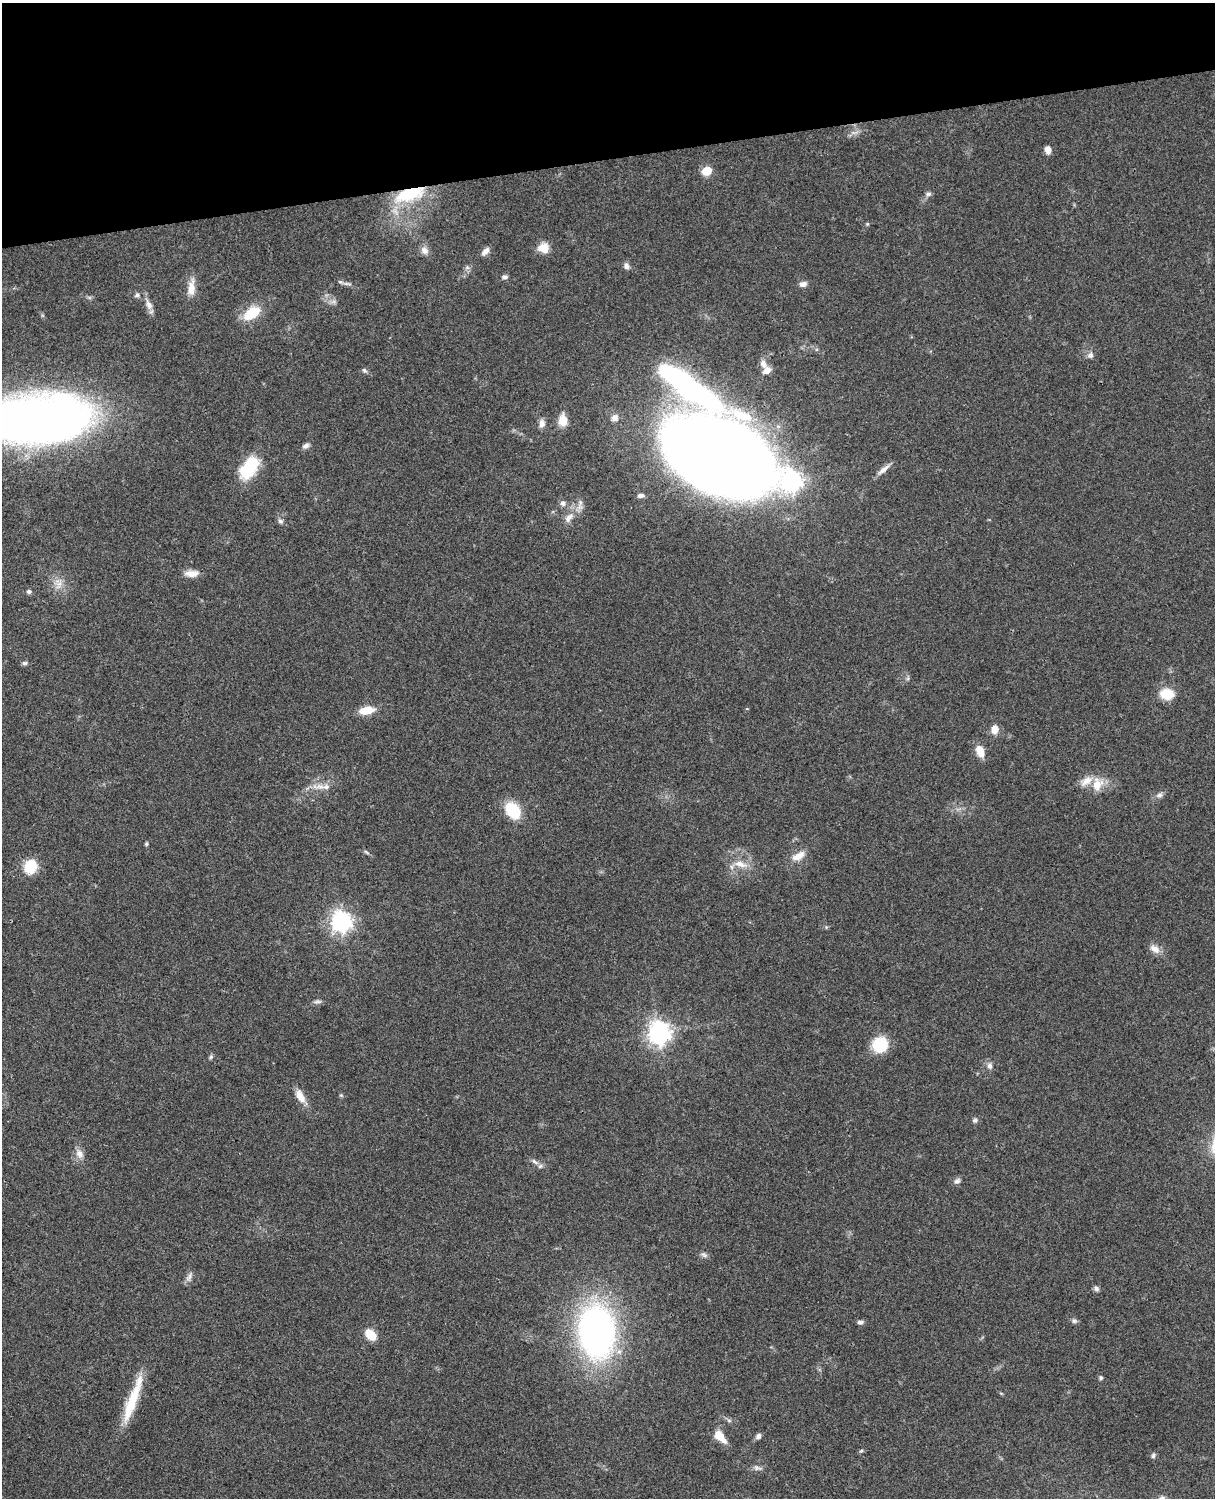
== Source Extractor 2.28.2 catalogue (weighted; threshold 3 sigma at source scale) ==
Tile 3 of 4 x 3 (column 3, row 1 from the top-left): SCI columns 2545-3757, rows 3268-4763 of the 5088 x 4927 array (HDU 1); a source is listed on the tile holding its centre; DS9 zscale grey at full resolution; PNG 1217 x 1500 px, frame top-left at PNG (2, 3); no overlay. Shown black and unused: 10% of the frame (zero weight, under 3 of 4 exposures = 6% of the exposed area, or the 3 px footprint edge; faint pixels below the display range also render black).
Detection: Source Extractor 2.28.2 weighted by HDU 2 'WHT'; one run over the whole footprint, this tile lists its part. Background 0.0792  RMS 0.0058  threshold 0.0262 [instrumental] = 3 sigma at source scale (4.5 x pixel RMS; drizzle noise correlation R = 1.50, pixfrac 1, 0.05/0.05 arcsec/px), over >= 5 px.
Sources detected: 85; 1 too faint to see at this stretch — not listed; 4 inside a brighter listed object's ellipse — not listed separately; the other 80 listed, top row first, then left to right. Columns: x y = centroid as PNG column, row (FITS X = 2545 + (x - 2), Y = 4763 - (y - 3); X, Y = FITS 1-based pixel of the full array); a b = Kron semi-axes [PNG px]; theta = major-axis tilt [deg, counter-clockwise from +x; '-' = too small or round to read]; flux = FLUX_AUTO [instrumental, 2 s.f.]
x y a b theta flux
854 133 11 4 6 2.1
1048 150 8 6 -82 3.3
707 171 6 5 - 24
410 194 37 14 17 32
928 194 7 6 - 1.5
867 224 5 4 - 0.69
544 248 12 11 - 7.4
424 250 10 9 - 3.6
485 251 12 7 48 3.1
626 266 8 7 - 2
505 277 8 6 -2 1.6
347 284 14 4 -6 1.8
803 284 9 6 7 2.9
191 288 25 9 84 6.7
137 295 7 6 - 1.6
149 305 16 8 -66 4.1
252 313 25 14 34 15
1090 355 8 7 - 2.1
763 364 11 8 -70 3.5
364 370 7 5 -54 1.2
767 371 10 7 31 4.1
689 386 75 16 -35 190
615 418 9 9 - 3.4
34 420 85 34 3 690
563 420 13 9 89 8.1
542 423 11 8 87 2.9
306 446 10 6 22 2
719 458 81 52 -26 1500
249 468 30 17 54 23
884 469 19 6 39 3.8
641 495 8 5 6 1.7
563 503 8 7 - 2.2
569 517 17 9 50 5.7
280 521 7 7 - 1.6
191 573 17 8 0 5.2
59 585 14 9 73 4.8
29 591 6 5 - 1.3
25 663 7 5 5 1.3
908 678 7 4 72 0.96
1167 694 10 8 -3 20
367 710 17 8 10 9.8
995 729 10 8 83 5.4
980 751 13 8 -71 7.6
1097 784 18 14 72 9.5
321 787 15 8 -11 4.6
1159 795 8 6 16 1.9
513 810 18 13 -53 22
146 844 5 4 - 0.84
366 852 9 3 -34 1
798 856 18 9 30 6.3
740 864 21 9 -16 6.8
30 866 14 12 61 17
341 921 8 7 - 350
1155 949 15 9 -33 4.4
318 1001 11 5 1 1.6
659 1033 8 8 - 430
880 1045 13 12 - 29
211 1057 7 5 68 1
990 1066 9 7 88 2.3
341 1095 6 4 -19 0.7
300 1096 19 9 -58 6.3
975 1120 6 6 - 1.5
79 1154 14 9 -62 4.1
535 1162 11 5 -37 1.9
957 1181 9 6 36 1.9
704 1255 10 6 -36 1.6
189 1277 15 6 64 2.4
1096 1288 7 6 - 1.6
1074 1321 8 7 - 1.5
860 1322 7 5 -3 1.5
597 1332 42 29 -86 230
371 1335 13 9 -45 9.8
1101 1378 5 5 - 0.96
132 1400 62 10 70 24
758 1436 7 6 - 2
720 1437 14 7 -45 9.7
861 1451 5 4 - 0.77
1153 1456 7 5 74 1.2
757 1468 12 6 -16 2
1162 1498 9 6 9 1.6
Overlapping masked pixels (flux is a lower limit): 2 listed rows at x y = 410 194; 719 458
Isophote crosses this tile's border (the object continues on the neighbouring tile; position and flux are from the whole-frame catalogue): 2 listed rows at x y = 34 420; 1162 1498